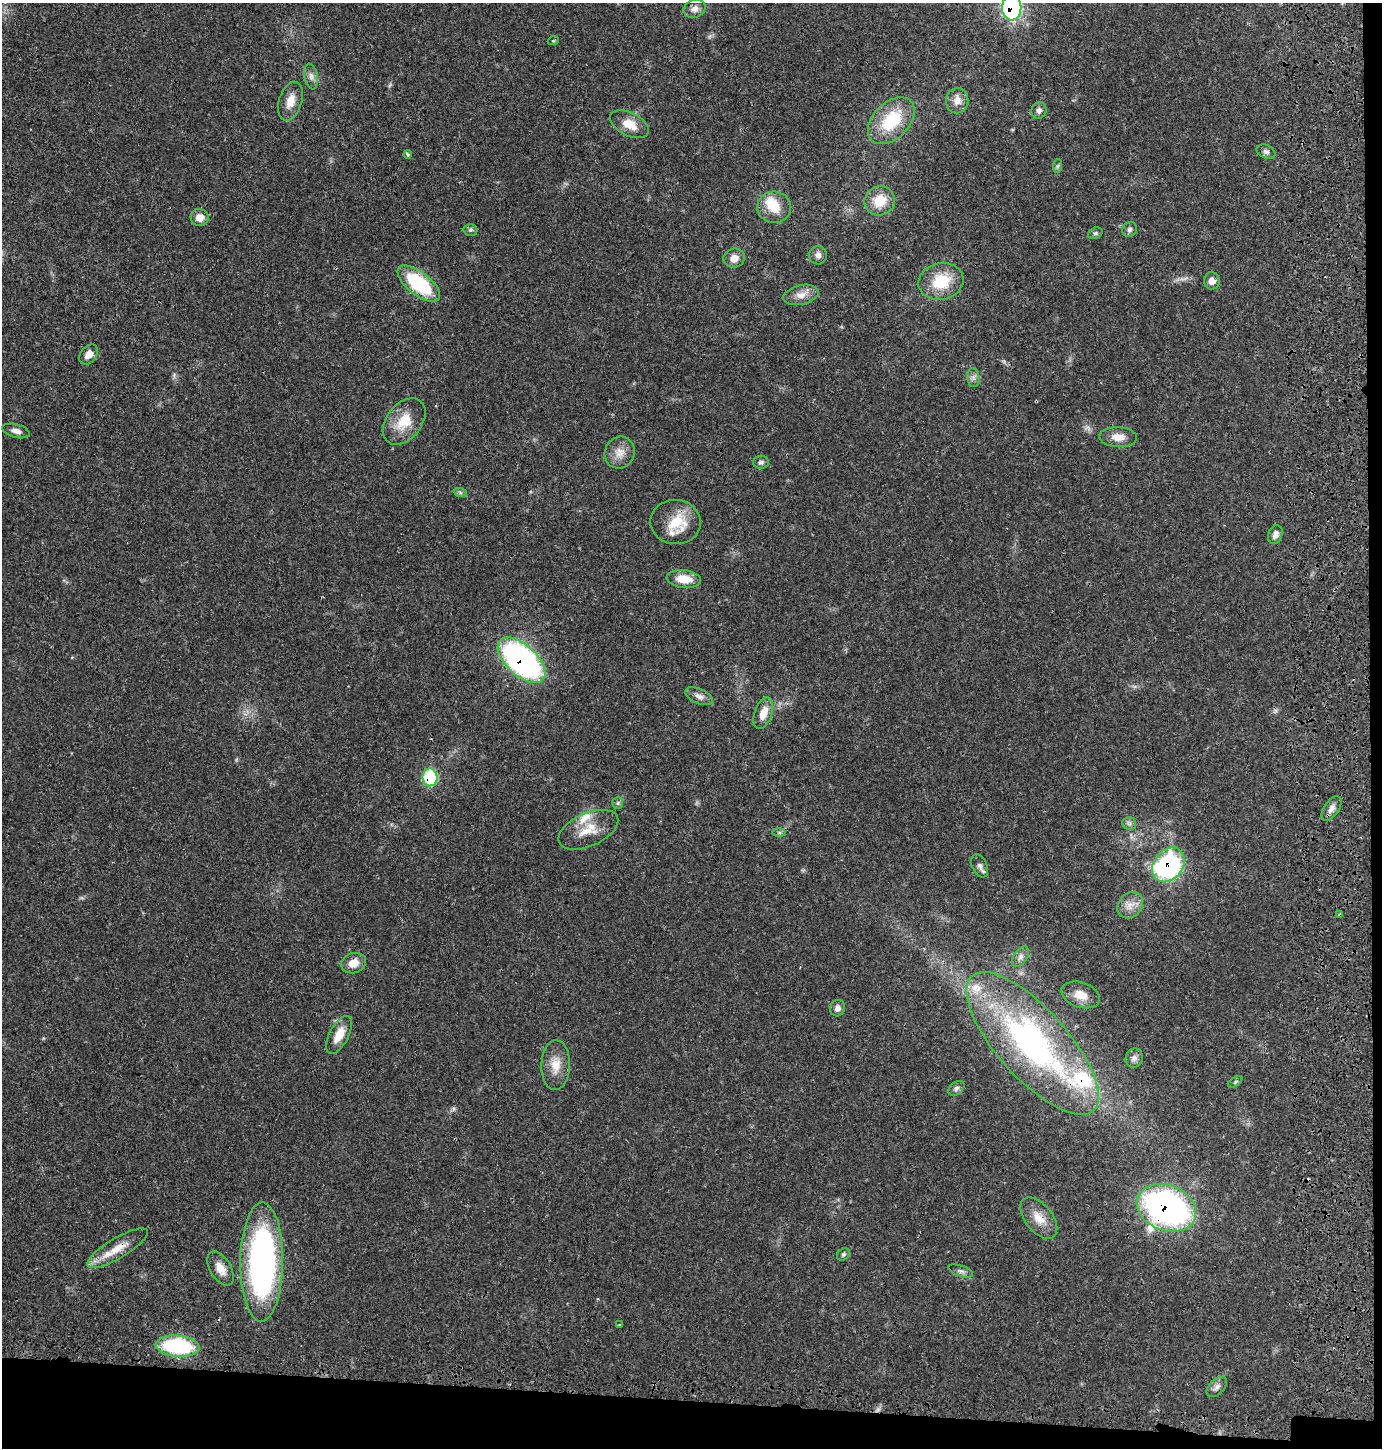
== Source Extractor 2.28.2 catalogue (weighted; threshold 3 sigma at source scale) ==
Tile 9 of 3 x 3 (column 3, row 3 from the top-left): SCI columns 2949-4328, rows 75-1520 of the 4555 x 4451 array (HDU 1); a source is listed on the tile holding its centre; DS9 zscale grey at full resolution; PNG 1384 x 1450 px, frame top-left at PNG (2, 3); each listed source drawn as its Kron ellipse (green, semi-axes under 4 px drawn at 4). Shown black and unused: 4% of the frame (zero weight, under 3 of 4 exposures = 7% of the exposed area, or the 3 px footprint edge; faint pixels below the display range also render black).
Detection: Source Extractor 2.28.2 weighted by HDU 2 'WHT'; one run over the whole footprint, this tile lists its part. Background 0.0264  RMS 0.0028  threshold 0.0127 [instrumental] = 3 sigma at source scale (4.5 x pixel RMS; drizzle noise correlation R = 1.50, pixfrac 1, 0.05/0.05 arcsec/px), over >= 5 px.
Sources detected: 73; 1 inside a brighter object's white glare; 1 cosmic-ray / hot-pixel residue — neither listed nor drawn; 3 inside a brighter listed object's ellipse — not listed separately; the other 68 listed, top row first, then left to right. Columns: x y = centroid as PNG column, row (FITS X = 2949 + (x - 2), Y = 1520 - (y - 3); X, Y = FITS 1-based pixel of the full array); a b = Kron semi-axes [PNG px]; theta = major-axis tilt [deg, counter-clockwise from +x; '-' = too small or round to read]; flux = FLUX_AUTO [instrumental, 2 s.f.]
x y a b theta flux
1012 8 12 9 -88 52
695 9 11 9 23 1.6
553 41 5 3 - 0.27
311 76 13 6 -81 1.3
290 101 20 11 72 3.4
957 101 12 11 - 2.5
1039 110 8 7 - 1.1
891 121 28 18 45 13
629 124 21 11 -27 4.2
1266 152 10 6 -24 0.86
407 154 4 3 - 0.51
1057 166 7 4 88 0.54
880 201 15 14 - 6.2
774 207 17 16 - 5.7
200 217 9 8 - 2.5
1129 229 8 7 - 0.81
470 230 7 6 - 0.54
1095 233 7 5 21 0.54
818 255 9 9 - 1.3
734 258 11 9 16 2.1
941 281 23 18 12 10
1212 281 8 8 - 1.8
419 284 25 11 -38 21
801 295 18 9 13 2.6
89 354 11 8 52 2.4
973 377 9 6 -84 1
404 421 26 17 51 7.2
16 431 14 6 -14 1.5
1118 437 19 10 -3 3
620 453 16 14 62 3.2
761 462 8 6 0 0.76
460 492 7 4 -20 0.55
676 522 25 22 -3 8.7
1275 535 9 7 68 1.4
684 579 17 9 -6 4.4
522 660 29 15 -43 89
699 696 15 7 -24 1.5
763 713 17 8 70 3.6
430 777 9 7 -83 19
618 803 6 5 - 0.46
1331 809 14 7 56 1.7
1129 823 7 6 - 0.8
588 830 32 16 24 6.3
779 833 7 4 -1 0.5
1168 865 19 14 52 45
980 866 12 7 -65 1.2
1130 905 14 11 48 2.7
1340 915 4 3 - 0.34
1021 957 11 6 54 1.3
354 963 13 10 16 3.1
1081 995 20 12 -18 3.7
837 1008 8 7 - 1.4
339 1035 21 9 62 4.7
1032 1043 91 35 -48 84
1134 1058 10 8 73 1.2
556 1065 25 14 88 4.7
1235 1082 8 4 36 0.47
956 1088 9 6 41 0.83
1166 1208 30 23 -22 100
1039 1218 24 13 -51 4.5
118 1248 34 10 31 5.4
843 1254 7 5 38 0.55
262 1262 59 21 89 80
221 1268 19 10 -60 3.2
961 1271 13 5 -18 0.93
619 1325 3 3 - 0.36
177 1346 22 10 -5 26
1217 1387 12 7 45 1.3
Overlapping masked pixels (flux is a lower limit): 7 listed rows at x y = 1012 8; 522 660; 430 777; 1168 865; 1340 915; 1166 1208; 118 1248
Isophote crosses this tile's border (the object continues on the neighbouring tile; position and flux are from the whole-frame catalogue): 1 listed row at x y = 1012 8